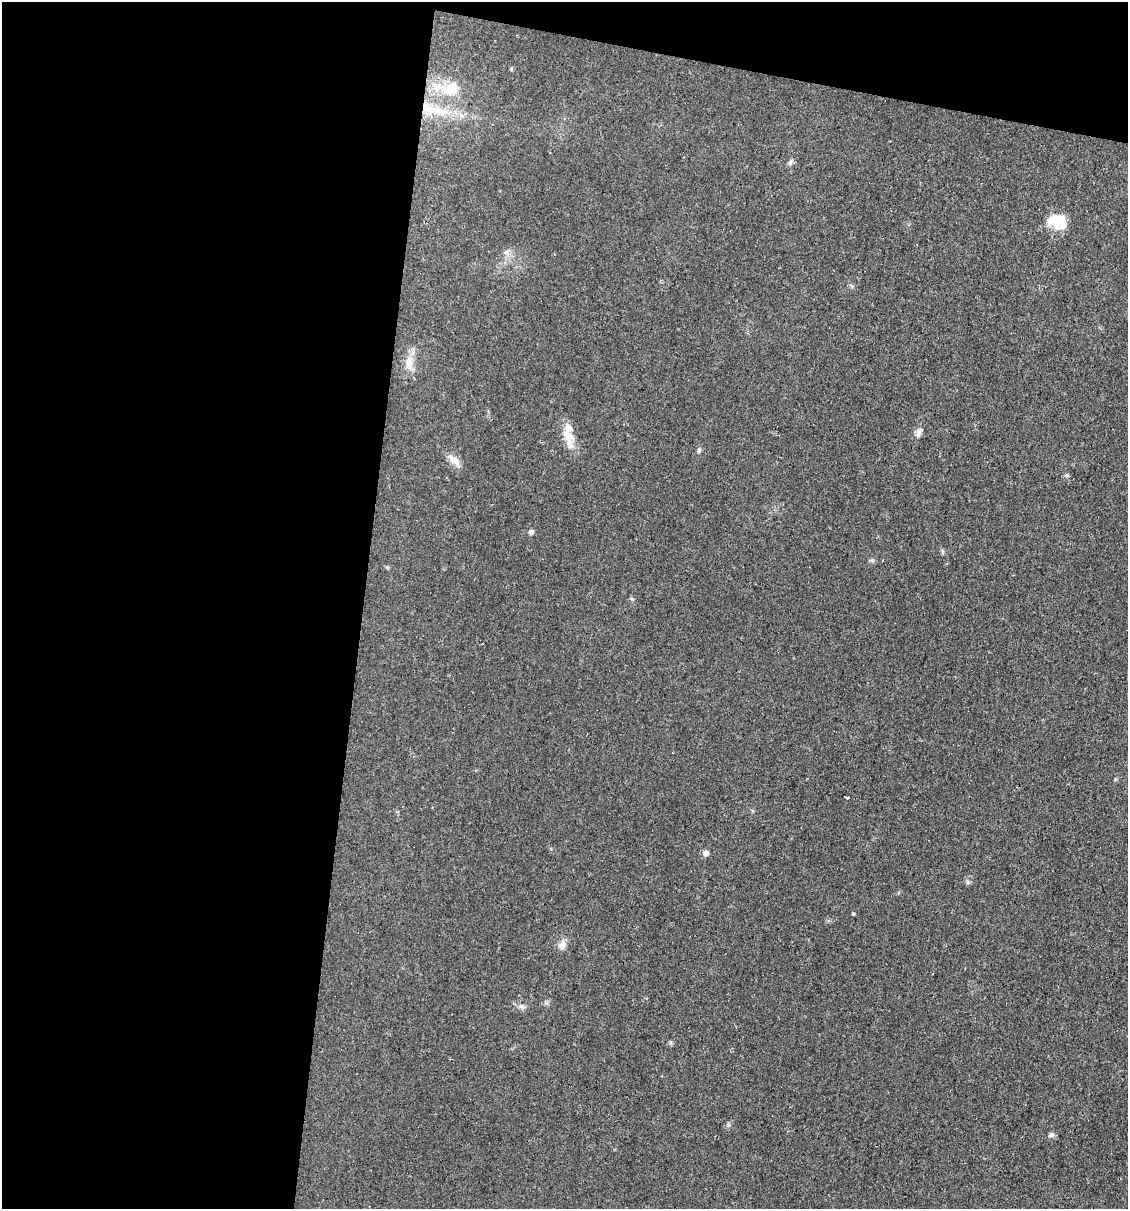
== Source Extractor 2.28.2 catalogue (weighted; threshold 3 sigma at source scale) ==
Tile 1 of 4 x 4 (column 1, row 1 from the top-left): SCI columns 234-1359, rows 3621-4827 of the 4848 x 4828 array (HDU 1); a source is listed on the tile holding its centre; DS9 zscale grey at full resolution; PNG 1130 x 1211 px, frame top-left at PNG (2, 2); no overlay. Shown black and unused: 36% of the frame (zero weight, under 2 of 3 exposures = <1% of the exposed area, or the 3 px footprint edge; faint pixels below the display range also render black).
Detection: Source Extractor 2.28.2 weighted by HDU 2 'WHT'; one run over the whole footprint, this tile lists its part. Background 0.0329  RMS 0.0049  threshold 0.022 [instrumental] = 3 sigma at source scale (4.5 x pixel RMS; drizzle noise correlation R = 1.50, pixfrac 1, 0.05/0.05 arcsec/px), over >= 5 px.
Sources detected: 19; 1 inside a brighter object's white glare — not listed; the other 18 listed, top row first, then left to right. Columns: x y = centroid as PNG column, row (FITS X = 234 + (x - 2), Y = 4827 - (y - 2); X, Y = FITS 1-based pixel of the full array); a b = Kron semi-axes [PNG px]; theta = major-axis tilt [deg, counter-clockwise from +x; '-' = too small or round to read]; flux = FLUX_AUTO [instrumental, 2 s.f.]
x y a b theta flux
511 69 5 4 - 0.65
451 88 21 18 16 12
432 110 47 12 -14 19
790 162 7 5 67 1.1
1059 221 28 14 -3 10
506 252 7 5 29 1.4
409 363 17 10 85 5.6
918 434 11 6 82 2
569 442 30 12 -78 7.5
699 450 7 5 74 0.88
454 460 17 9 -40 3.9
531 532 5 5 - 1.6
846 797 4 3 - 4.9
706 853 6 6 - 2.2
853 914 3 3 - 0.76
563 944 15 8 79 2.8
521 1006 7 4 -18 1.1
1051 1135 8 6 27 1.3
Overlapping masked pixels (flux is a lower limit): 1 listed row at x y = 432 110
Unlisted compact peaks at least as high as the median listed source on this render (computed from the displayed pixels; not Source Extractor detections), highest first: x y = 968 882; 1067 476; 670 1042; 728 1125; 632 599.